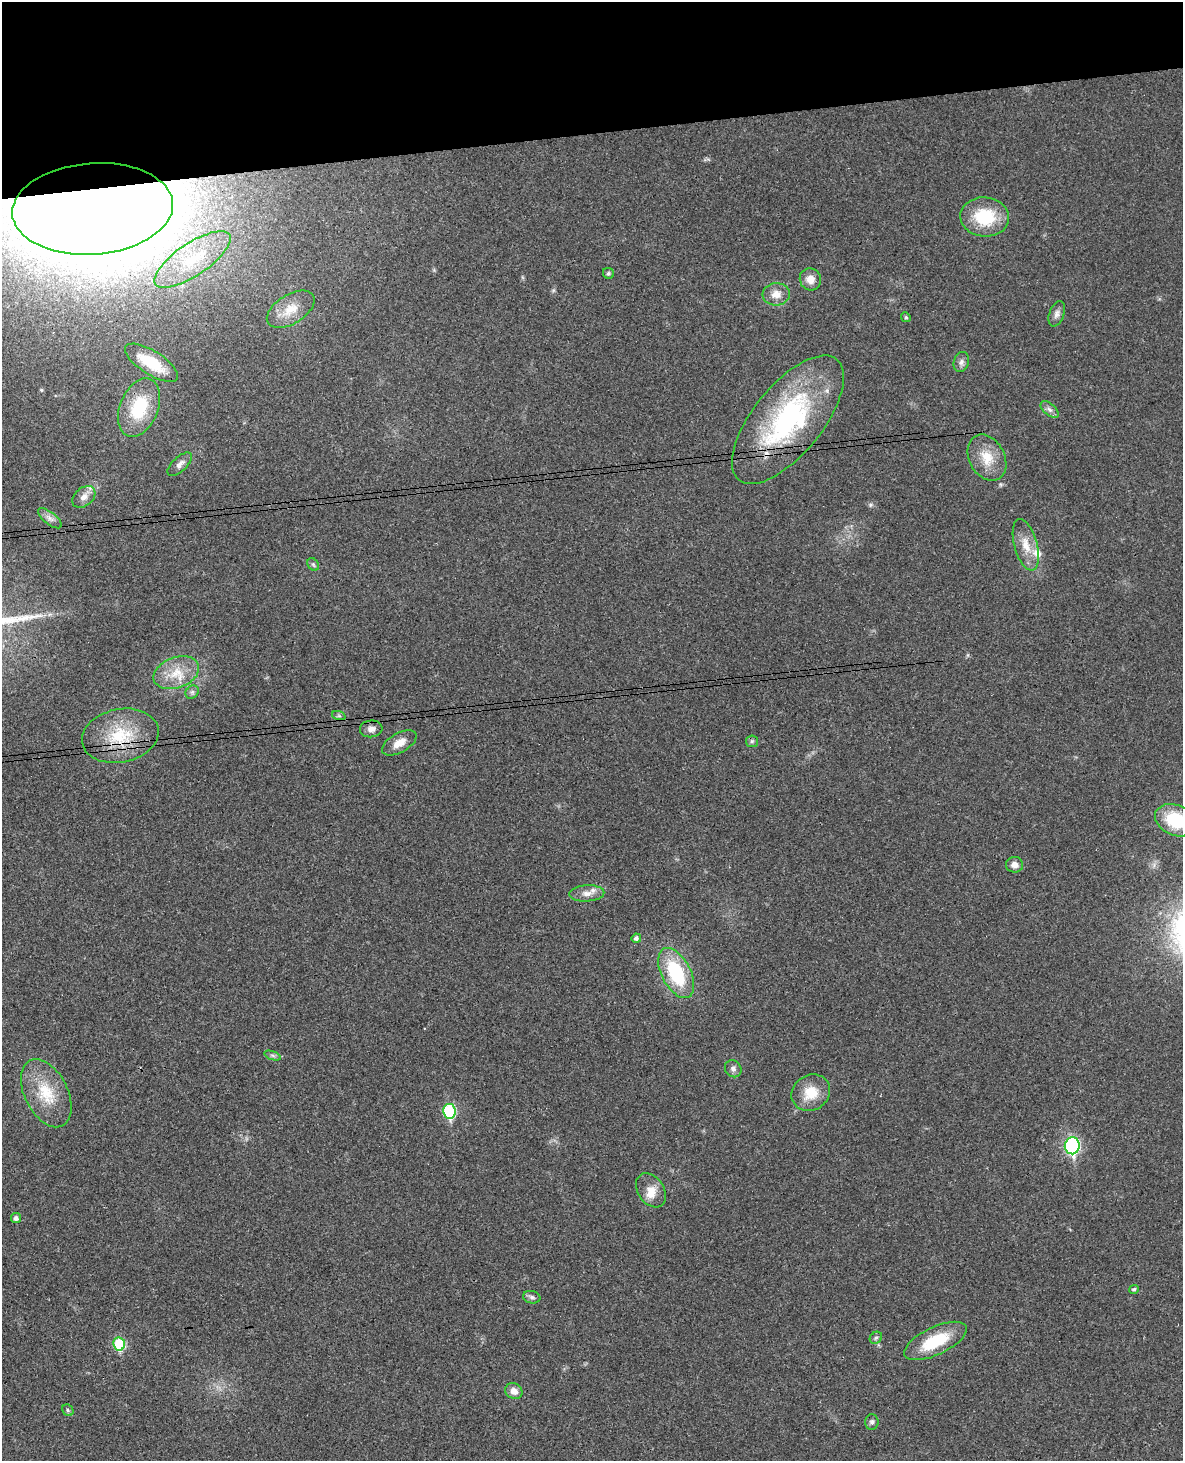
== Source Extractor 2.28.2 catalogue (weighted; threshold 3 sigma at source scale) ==
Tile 3 of 4 x 3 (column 3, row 1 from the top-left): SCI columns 2425-3605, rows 3172-4630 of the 4844 x 4777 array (HDU 1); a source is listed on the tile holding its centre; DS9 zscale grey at full resolution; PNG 1185 x 1463 px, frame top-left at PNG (2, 2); each listed source drawn as its Kron ellipse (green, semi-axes under 4 px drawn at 4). Shown black and unused: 9% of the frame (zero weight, under 3 of 4 exposures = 6% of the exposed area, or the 3 px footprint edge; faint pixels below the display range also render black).
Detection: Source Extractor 2.28.2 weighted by HDU 2 'WHT'; one run over the whole footprint, this tile lists its part. Background 0.035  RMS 0.0042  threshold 0.0187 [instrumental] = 3 sigma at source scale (4.5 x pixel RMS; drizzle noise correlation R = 1.50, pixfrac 1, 0.05/0.05 arcsec/px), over >= 5 px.
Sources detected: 50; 2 inside a brighter listed object's ellipse — not listed separately; the other 48 listed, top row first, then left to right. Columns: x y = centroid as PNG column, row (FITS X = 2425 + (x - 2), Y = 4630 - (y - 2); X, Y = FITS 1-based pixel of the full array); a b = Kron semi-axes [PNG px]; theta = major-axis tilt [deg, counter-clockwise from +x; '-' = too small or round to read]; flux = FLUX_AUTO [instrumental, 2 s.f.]
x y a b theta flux
93 209 80 45 4 2400
985 217 24 19 -6 20
193 259 44 16 34 23
608 273 6 5 - 0.77
810 279 11 10 - 3.9
776 294 13 11 6 4.5
291 309 26 14 31 8.4
1057 314 13 7 70 2
906 317 5 4 - 0.56
961 362 10 7 72 1.7
152 363 30 12 -32 14
139 408 30 19 67 20
1050 409 11 5 -41 1.6
788 420 78 34 51 78
987 458 24 17 -62 9.8
180 464 15 7 43 2.2
84 497 13 9 40 3
50 518 14 6 -38 2.1
1026 545 26 11 -74 7.1
313 564 7 5 -55 0.85
176 673 23 15 20 10
192 692 7 6 - 1.1
339 716 7 4 -19 0.76
371 729 11 8 6 2.5
120 736 39 26 12 22
752 741 6 6 - 0.82
399 743 19 9 30 4.6
1175 820 21 15 -23 20
1015 865 8 8 - 2.7
587 893 17 8 3 3.6
636 938 5 4 - 1.2
676 973 27 14 -63 27
272 1055 9 4 -19 0.86
733 1069 9 8 - 1.6
46 1093 36 21 -63 17
811 1093 20 17 33 9.8
449 1111 7 6 - 39
1072 1146 8 7 - 83
651 1190 18 13 -55 5.6
16 1218 5 5 - 1.5
1134 1289 5 4 - 0.91
532 1297 9 6 -12 1.3
876 1338 7 5 44 0.94
935 1341 34 14 25 19
119 1344 6 6 - 24
514 1391 9 7 -33 3
68 1410 6 5 - 0.74
872 1422 8 6 89 1.2
Overlapping masked pixels (flux is a lower limit): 3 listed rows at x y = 93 209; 788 420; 120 736
Isophote crosses this tile's border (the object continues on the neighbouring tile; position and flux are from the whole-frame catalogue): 2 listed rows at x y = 93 209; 1175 820